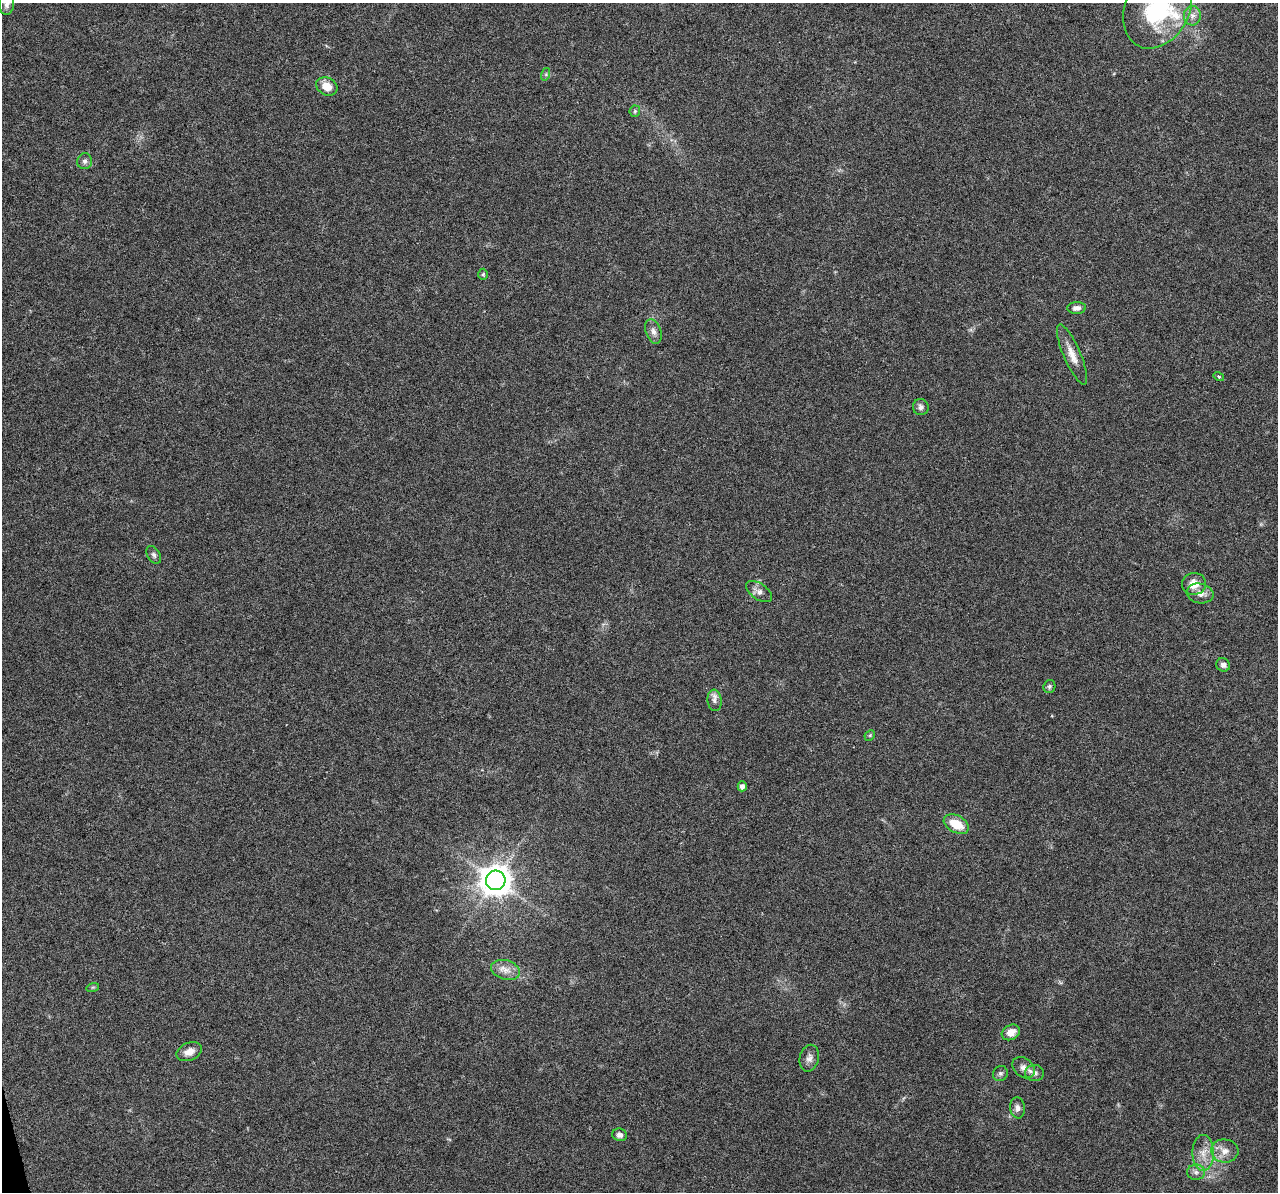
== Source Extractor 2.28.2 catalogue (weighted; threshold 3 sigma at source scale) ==
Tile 7 of 4 x 4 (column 3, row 2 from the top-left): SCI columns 2554-3829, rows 2428-3617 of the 5108 x 4904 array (HDU 1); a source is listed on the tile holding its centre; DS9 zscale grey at full resolution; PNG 1280 x 1194 px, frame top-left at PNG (2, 3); each listed source drawn as its Kron ellipse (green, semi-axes under 4 px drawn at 4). Shown black and unused: <1% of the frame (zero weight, under 3 of 6 exposures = <1% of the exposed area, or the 3 px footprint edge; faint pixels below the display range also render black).
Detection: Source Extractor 2.28.2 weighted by HDU 2 'WHT'; one run over the whole footprint, this tile lists its part. Background 0.0444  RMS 0.0026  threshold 0.0106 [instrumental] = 3 sigma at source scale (4.09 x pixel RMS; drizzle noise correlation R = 1.36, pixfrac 0.8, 0.0396/0.0396 arcsec/px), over >= 5 px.
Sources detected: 38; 1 inside a brighter listed object's ellipse — not listed separately; the other 37 listed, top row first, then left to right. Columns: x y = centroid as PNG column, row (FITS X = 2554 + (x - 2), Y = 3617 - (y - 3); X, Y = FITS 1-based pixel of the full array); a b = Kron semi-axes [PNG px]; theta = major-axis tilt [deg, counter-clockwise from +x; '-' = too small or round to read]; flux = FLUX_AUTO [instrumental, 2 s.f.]
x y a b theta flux
7 4 11 7 87 1.1
1157 8 42 32 63 26
1192 16 10 8 85 1.4
546 74 6 4 73 0.36
327 86 11 8 -27 2.9
635 111 6 5 - 0.36
85 161 8 7 - 0.83
483 274 6 5 - 0.34
1077 308 9 6 3 1.1
653 331 13 7 -71 1.3
1072 355 32 8 -67 3.1
1219 377 5 4 - 0.31
921 407 8 8 - 0.93
154 555 10 6 -58 0.69
1194 584 12 11 - 3.1
759 591 15 8 -34 1.5
1200 593 13 9 -12 1.8
1223 665 7 6 - 0.99
1049 686 6 6 - 0.47
715 700 11 7 -83 1.1
870 735 6 4 46 0.33
742 786 5 4 - 0.97
956 824 13 8 -29 5.1
496 880 10 9 - 410
505 970 15 9 -17 2.2
93 987 6 4 18 0.34
1011 1032 9 7 27 2.1
189 1052 13 8 23 2.2
809 1058 13 9 77 1.4
1023 1068 12 9 -40 1.6
1035 1073 9 8 - 1.1
1000 1074 8 7 - 0.62
1017 1108 11 7 -85 1.1
619 1135 7 6 - 0.92
1225 1151 14 11 -7 2.4
1203 1153 18 10 -89 3.2
1196 1172 9 7 -1 1.1
Isophote crosses this tile's border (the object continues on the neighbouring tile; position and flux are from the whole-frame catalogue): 2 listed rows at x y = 7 4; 1157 8